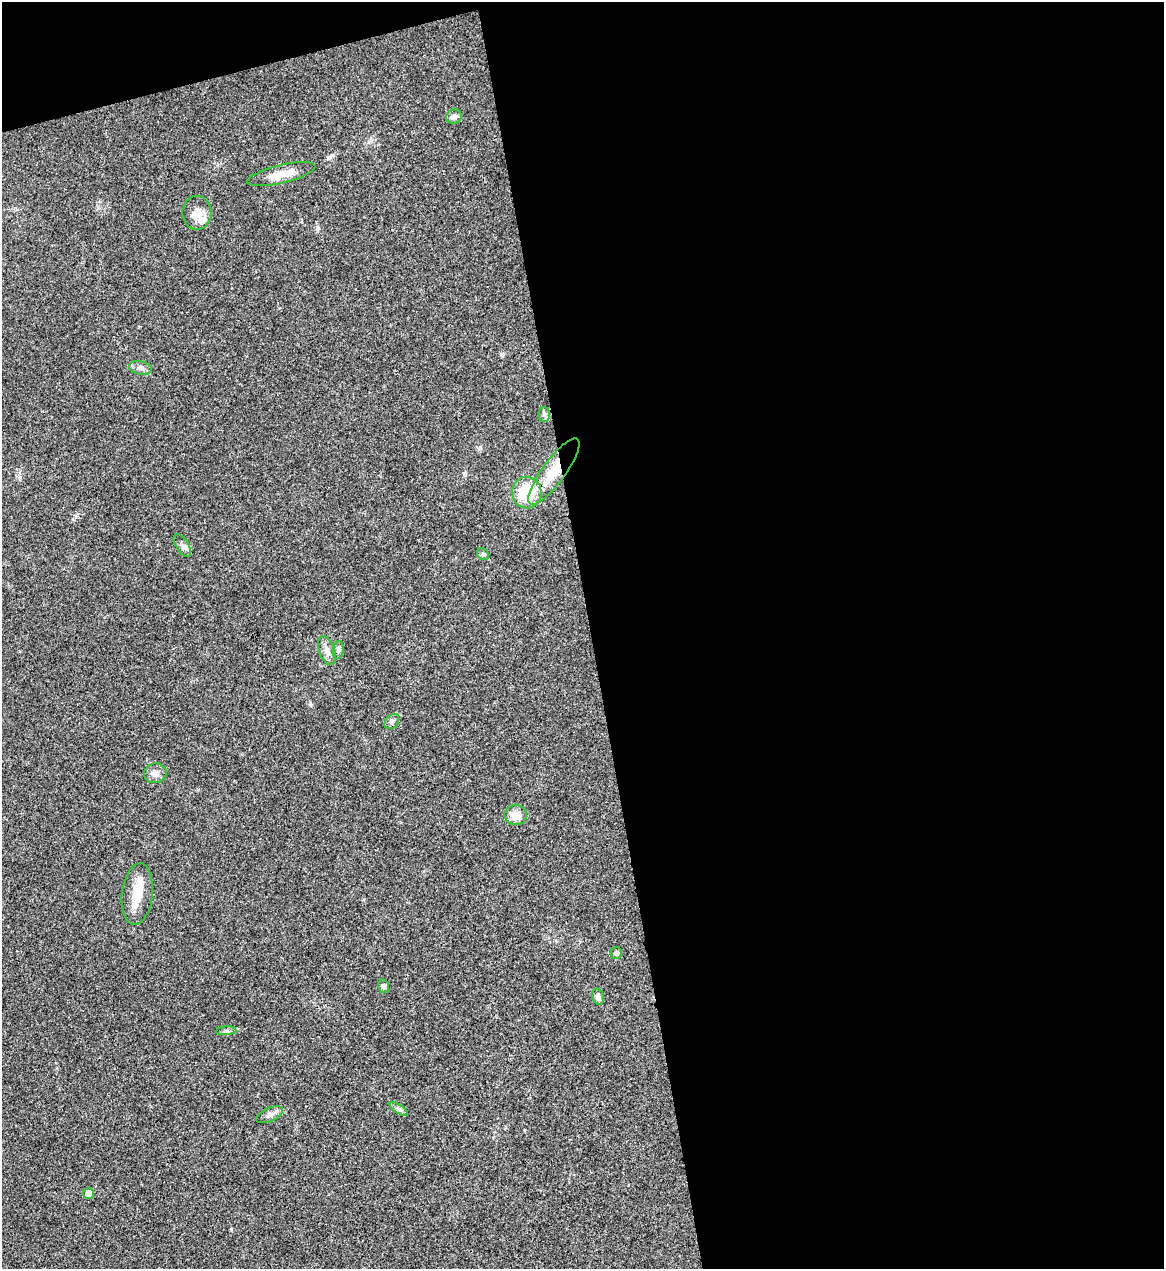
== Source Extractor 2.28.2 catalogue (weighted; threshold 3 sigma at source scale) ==
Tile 4 of 4 x 4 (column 4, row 1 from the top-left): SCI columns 3633-4794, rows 3804-5070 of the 5055 x 5071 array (HDU 1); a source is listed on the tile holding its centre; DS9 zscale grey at full resolution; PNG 1166 x 1271 px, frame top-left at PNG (2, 2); each listed source drawn as its Kron ellipse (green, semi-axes under 4 px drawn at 4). Shown black and unused: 52% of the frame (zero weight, under 3 of 4 exposures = <1% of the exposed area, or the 3 px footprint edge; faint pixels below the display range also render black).
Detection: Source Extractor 2.28.2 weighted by HDU 2 'WHT'; one run over the whole footprint, this tile lists its part. Background 0.0197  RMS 0.0042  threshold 0.0189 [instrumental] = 3 sigma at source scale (4.5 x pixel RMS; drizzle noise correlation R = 1.50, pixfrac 1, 0.05/0.05 arcsec/px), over >= 5 px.
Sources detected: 26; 2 inside a brighter object's white glare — neither listed nor drawn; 2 inside a brighter listed object's ellipse — not listed separately; the other 22 listed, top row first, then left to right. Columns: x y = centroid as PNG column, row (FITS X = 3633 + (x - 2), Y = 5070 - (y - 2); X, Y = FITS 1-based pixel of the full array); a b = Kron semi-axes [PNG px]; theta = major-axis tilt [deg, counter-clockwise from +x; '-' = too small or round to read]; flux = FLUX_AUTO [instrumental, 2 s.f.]
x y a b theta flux
454 117 8 7 - 2
281 174 35 9 14 6.3
197 213 17 14 90 4.7
141 368 11 6 -13 1.8
544 414 7 6 - 0.98
554 472 40 11 54 13
527 492 16 15 - 17
182 546 13 6 -58 1.5
483 554 7 5 -45 0.87
338 650 9 5 81 1
327 651 15 7 -69 2.5
392 722 9 6 48 1.1
155 773 11 10 - 2.6
516 815 11 10 - 5.3
137 894 31 15 83 8.5
616 953 6 5 - 1.2
384 986 7 5 -76 1
598 997 8 5 -72 1.6
226 1031 10 4 4 0.91
399 1109 10 4 -34 1.1
270 1115 14 6 26 1.9
88 1193 5 5 - 4.6
Unlisted compact peaks at least as high as the median listed source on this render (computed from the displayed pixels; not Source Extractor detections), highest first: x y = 318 228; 310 704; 502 354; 332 155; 465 473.